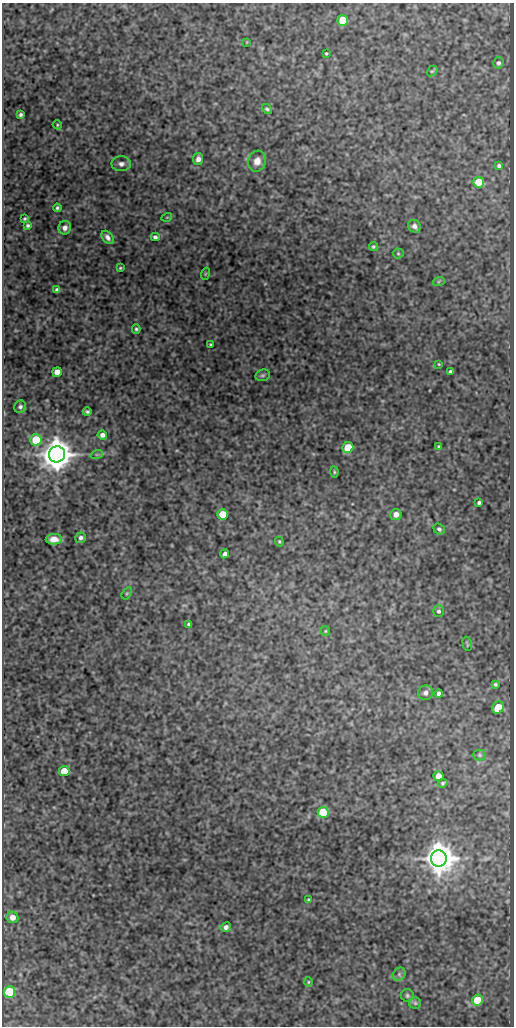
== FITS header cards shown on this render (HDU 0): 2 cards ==
NAXIS1  =                  512
NAXIS2  =                 1024

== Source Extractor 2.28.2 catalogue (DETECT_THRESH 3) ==
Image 512 x 1024 px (HDU 0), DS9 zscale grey, 1 PNG px = 1 image px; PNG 516 x 1028 px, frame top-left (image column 1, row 1024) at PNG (2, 3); each listed source drawn as its Kron ellipse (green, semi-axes under 4 px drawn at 4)
Background 308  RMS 0.78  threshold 2.35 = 3 sigma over >= 5 px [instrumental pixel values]
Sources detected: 74; all 74 listed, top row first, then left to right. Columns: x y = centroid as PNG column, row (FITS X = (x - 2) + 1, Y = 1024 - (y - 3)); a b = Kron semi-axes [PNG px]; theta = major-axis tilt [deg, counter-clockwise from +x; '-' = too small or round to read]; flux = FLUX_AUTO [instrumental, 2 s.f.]
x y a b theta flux
343 20 5 5 - 2200
247 42 4 2 - 36
326 53 3 2 - 54
498 63 5 5 - 130
432 71 6 4 40 69
267 109 6 4 -42 98
20 115 4 3 - 110
57 125 5 4 - 60
198 159 6 5 - 250
257 161 10 9 - 490
121 164 10 7 0 240
499 166 4 4 - 110
479 182 5 5 - 2000
57 208 4 3 - 94
167 217 5 3 - 47
25 218 4 3 - 76
28 225 4 4 - 90
414 226 7 6 - 210
65 228 7 6 - 280
108 237 7 5 -51 210
155 237 4 4 - 120
373 247 5 4 - 75
398 253 5 5 - 71
120 268 3 3 - 53
205 274 6 4 71 59
439 281 6 4 20 59
57 290 4 4 - 180
136 329 5 4 - 85
211 344 3 3 - 55
439 364 3 2 - 42
450 371 3 3 - 90
57 372 5 5 - 730
263 375 7 5 15 100
20 407 6 6 - 120
87 412 4 3 - 96
102 435 5 4 - 210
36 440 5 5 - 2300
439 447 3 3 - 68
348 448 6 5 - 1800
57 454 8 8 - 120000
97 454 6 4 19 73
334 472 5 4 - 68
479 503 4 4 - 110
222 514 5 5 - 1200
396 514 6 5 - 340
439 529 6 5 - 120
81 538 5 5 - 140
54 539 8 5 2 400
279 542 5 4 - 65
225 554 4 4 - 190
127 593 7 4 58 75
438 611 6 5 - 110
189 624 4 4 - 120
325 631 5 4 - 70
467 644 7 3 -76 58
495 684 3 3 - 88
426 693 7 7 - 220
439 694 4 4 - 190
498 707 6 5 - 1300
479 755 6 5 - 86
64 771 5 5 - 1200
439 776 5 5 - 960
443 783 5 4 - 88
323 812 5 5 - 3000
439 858 8 8 - 120000
308 899 3 3 - 47
12 917 6 5 - 490
226 927 5 5 - 200
399 974 7 6 - 150
308 982 5 3 - 56
9 992 5 5 - 4400
407 995 6 6 - 110
478 1000 5 5 - 2200
415 1003 6 6 - 97